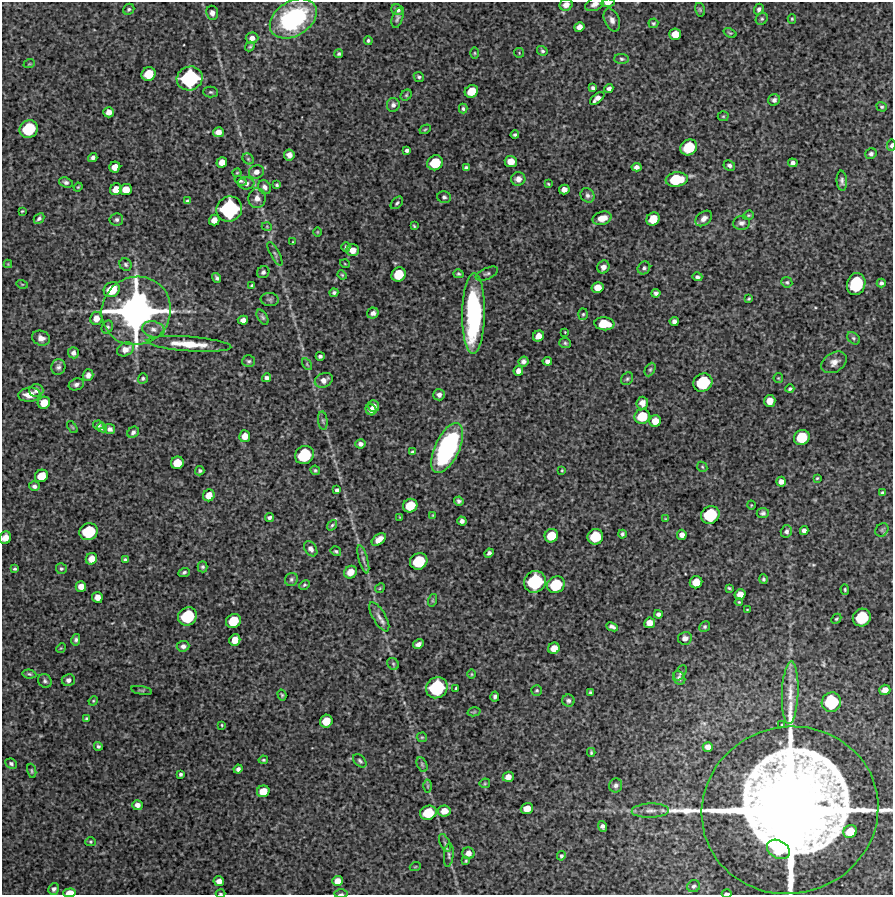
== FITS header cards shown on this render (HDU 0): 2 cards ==
NAXIS1  =                  891 /Length X axis
NAXIS2  =                  893 /Length Y axis

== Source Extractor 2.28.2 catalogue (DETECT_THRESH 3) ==
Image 891 x 893 px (HDU 0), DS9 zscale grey, 1 PNG px = 1 image px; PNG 895 x 897 px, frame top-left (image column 1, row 893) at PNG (2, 2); each listed source drawn as its Kron ellipse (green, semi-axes under 4 px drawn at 4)
Background 4610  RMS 290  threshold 858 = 3 sigma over >= 5 px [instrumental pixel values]
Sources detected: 319; all 319 listed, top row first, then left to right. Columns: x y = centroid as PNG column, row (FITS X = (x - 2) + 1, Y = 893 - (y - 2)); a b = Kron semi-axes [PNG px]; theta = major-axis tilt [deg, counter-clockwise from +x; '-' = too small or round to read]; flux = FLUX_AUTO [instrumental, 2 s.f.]
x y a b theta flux
608 3 7 3 5 9.5e+04
594 4 10 6 25 9.2e+04
566 5 6 5 - 1.2e+05
129 9 6 5 - 3.8e+04
759 9 6 4 68 5.1e+04
398 10 6 5 - 6.5e+04
700 10 7 5 -74 2.9e+04
212 13 7 6 - 9.8e+04
293 18 25 17 32 2.7e+06
397 18 10 5 73 5.2e+04
762 19 6 5 - 3.5e+04
792 19 5 4 - 2.2e+04
612 20 12 7 -67 1.1e+05
653 23 5 5 - 2.8e+04
579 27 5 4 - 1.2e+05
730 33 7 4 -21 2.5e+04
675 34 6 6 - 2.3e+05
252 38 6 5 - 9.6e+04
368 41 4 4 - 3.6e+04
250 47 5 3 - 3.1e+04
542 51 5 4 - 3.3e+04
475 53 5 3 - 2.0e+04
519 53 5 5 - 2.1e+04
339 54 4 4 - 3.5e+04
622 59 7 5 -3 4.0e+04
29 64 6 3 18 2.0e+04
149 74 7 6 - 3.9e+05
419 77 5 4 - 3.5e+04
190 78 13 11 23 1.7e+06
593 88 4 4 - 4.4e+04
609 88 4 4 - 6.1e+04
471 91 7 6 - 3.5e+05
211 92 7 5 -2 3.4e+04
406 95 6 5 - 3.1e+04
597 98 8 4 39 1.1e+05
774 100 6 5 - 6.2e+04
393 105 7 6 - 6.9e+04
882 107 5 4 - 3.0e+04
463 109 5 4 - 3.3e+04
109 112 5 5 - 1.1e+05
723 116 5 5 - 2.4e+04
29 129 9 8 - 8.8e+05
425 129 6 4 30 2.5e+04
218 132 5 5 - 1.2e+05
515 135 4 3 - 3.7e+04
891 145 6 4 80 4.6e+04
689 147 9 7 35 6.7e+05
407 151 4 4 - 4.9e+04
871 154 6 5 - 5.1e+04
289 155 5 5 - 9.9e+04
93 158 5 4 - 5.3e+04
248 159 6 5 - 2.9e+04
511 161 6 5 - 2.1e+05
222 162 5 5 - 1.6e+05
435 163 8 7 - 5.6e+05
793 163 5 4 - 6.0e+04
729 165 6 5 - 5.3e+04
115 167 5 5 - 1.7e+05
636 167 5 4 - 7.4e+04
466 168 4 4 - 5.3e+04
256 172 8 6 23 1.0e+05
237 173 4 4 - 2.0e+04
518 179 7 7 - 1.1e+05
677 179 11 7 8 7.6e+05
241 181 6 4 -22 3.0e+04
842 181 10 5 -85 6.4e+04
66 182 7 5 -19 4.9e+04
246 183 8 6 -2 7.5e+04
548 184 4 3 - 2.2e+04
277 185 4 3 - 3.0e+04
78 187 5 3 - 2.0e+04
265 187 7 6 - 6.9e+04
116 189 6 5 - 2.1e+05
564 189 5 5 - 1.1e+05
126 190 6 5 - 2.2e+05
587 195 7 6 - 6.0e+04
444 197 6 6 - 4.3e+04
257 198 10 8 86 1.2e+05
187 201 4 3 - 2.9e+04
397 203 7 5 46 3.3e+04
229 209 13 12 - 1.8e+06
22 211 3 2 - 1.8e+04
748 215 6 4 20 2.7e+04
39 218 6 4 44 4.3e+04
602 218 9 6 14 1.8e+05
704 218 9 6 39 1.1e+05
653 219 7 6 - 3.4e+05
116 220 7 6 - 5.4e+04
214 220 5 5 - 1.4e+05
741 223 8 7 - 7.2e+04
414 226 4 3 - 2.2e+04
267 227 5 3 - 1.6e+04
317 232 5 3 - 1.6e+04
292 242 3 2 - 1.2e+04
346 247 5 4 - 3.7e+04
353 250 6 6 - 1.5e+05
275 254 13 4 -62 4.3e+04
8 264 4 4 - 1.7e+04
126 264 6 5 - 3.9e+04
345 264 5 3 - 1.5e+04
603 267 6 6 - 1.0e+05
644 268 7 6 - 4.7e+04
263 272 6 5 - 4.6e+04
399 274 7 6 - 4.5e+05
458 274 5 4 - 2.6e+04
487 274 12 5 24 5.7e+04
342 275 5 4 - 2.3e+04
697 277 5 4 - 4.6e+04
217 278 5 3 - 4.1e+04
787 282 5 5 - 2.9e+04
881 283 4 4 - 4.5e+04
22 284 5 3 - 1.9e+04
856 284 11 9 73 1.2e+06
252 285 4 3 - 2.8e+04
598 287 6 5 - 1.9e+05
112 290 8 7 - 4.9e+05
334 293 4 4 - 4.2e+04
656 293 4 4 - 4.8e+04
270 299 9 6 -8 4.9e+04
749 299 4 3 - 2.4e+04
136 311 35 34 - 7.6e+06
373 313 6 5 - 8.5e+04
473 313 40 11 89 3.0e+06
583 314 5 5 - 3.0e+04
263 317 8 4 -57 4.0e+04
96 318 7 6 - 1.5e+05
243 320 5 4 - 9.2e+04
674 321 4 4 - 6.3e+04
604 324 10 6 -5 4.6e+05
107 327 7 5 61 4.0e+04
153 329 11 8 -15 1.1e+05
565 332 3 2 - 1.4e+04
538 336 6 5 - 1.6e+05
41 338 9 7 -21 1.1e+05
854 338 7 5 -41 4.0e+04
565 343 6 5 - 3.3e+04
189 344 42 7 -4 5.1e+05
125 349 9 6 25 1.4e+05
73 353 5 5 - 7.7e+04
320 356 4 4 - 4.4e+04
249 361 6 6 - 3.8e+04
523 361 5 4 - 6.9e+04
547 361 5 4 - 7.2e+04
834 362 14 9 32 1.4e+05
307 364 6 4 -57 2.6e+04
58 367 8 7 - 6.2e+04
650 369 7 5 63 3.6e+04
518 371 5 4 - 9.5e+04
88 375 6 5 - 7.8e+04
143 378 5 5 - 3.4e+04
267 378 4 4 - 5.7e+04
778 378 5 4 - 2.0e+04
627 379 7 5 56 3.6e+04
324 380 9 7 25 1.1e+05
703 383 10 9 - 9.9e+05
76 384 8 6 21 6.1e+04
790 389 4 3 - 3.6e+04
36 391 7 6 - 7.1e+04
29 395 11 7 5 1.9e+05
439 395 6 5 - 7.6e+04
770 401 6 5 - 2.0e+05
44 403 6 6 - 2.5e+05
642 403 6 5 - 1.1e+05
374 406 6 5 - 9.5e+04
371 410 6 5 - 9.9e+04
642 416 8 7 - 5.1e+05
323 421 9 4 -84 3.6e+04
655 421 6 5 - 2.0e+05
98 425 5 4 - 4.5e+04
72 427 7 3 -53 1.9e+04
102 428 5 4 - 4.1e+04
110 429 5 5 - 5.6e+04
133 432 6 5 - 5.7e+04
245 436 6 5 - 1.6e+05
802 438 8 7 - 5.9e+05
360 444 5 4 - 6.9e+04
447 448 27 12 65 3.5e+06
412 452 3 3 - 3.0e+04
304 455 10 8 40 9.5e+05
177 463 6 6 - 3.1e+05
702 467 6 4 -46 2.7e+04
315 470 5 4 - 2.9e+04
562 470 4 3 - 1.8e+04
200 471 4 4 - 3.0e+04
41 476 7 6 - 3.1e+05
817 478 4 3 - 2.1e+04
781 482 5 5 - 1.0e+05
34 486 5 4 - 6.1e+04
337 490 4 3 - 4.3e+04
882 493 4 3 - 3.9e+04
209 495 6 5 - 1.9e+05
459 501 4 4 - 5.1e+04
751 505 4 3 - 1.4e+04
410 506 7 6 - 4.2e+05
763 513 6 5 - 4.3e+04
433 515 4 3 - 1.9e+04
710 515 9 8 - 9.1e+05
269 517 5 4 - 4.7e+04
400 517 4 2 - 1.4e+04
665 519 4 4 - 1.7e+04
462 521 4 4 - 6.7e+04
332 525 6 4 53 2.8e+04
804 530 4 4 - 7.0e+04
882 530 7 6 - 4.0e+04
786 531 6 5 - 5.6e+04
89 532 9 8 - 8.4e+05
622 534 4 3 - 3.9e+04
682 535 5 5 - 9.6e+04
551 536 7 6 - 3.9e+05
595 537 8 7 - 6.0e+05
5 538 6 5 - 1.4e+05
379 539 8 5 37 1.6e+05
311 549 8 6 -55 7.6e+04
336 551 5 4 - 3.1e+04
489 553 5 4 - 5.7e+04
91 559 6 5 - 1.8e+05
363 559 15 4 -74 6.8e+04
125 560 4 3 - 3.5e+04
419 561 9 8 - 7.7e+05
203 567 5 5 - 3.9e+04
15 569 4 3 - 2.9e+04
61 569 5 5 - 3.4e+04
184 572 5 4 - 3.7e+04
350 572 7 6 - 1.8e+05
291 579 7 6 - 4.1e+04
763 579 5 4 - 3.7e+04
535 582 11 10 - 1.3e+06
696 582 6 6 - 2.8e+05
304 585 5 3 - 2.7e+04
556 585 9 8 - 7.6e+05
81 586 5 5 - 1.5e+05
380 588 5 4 - 2.0e+04
729 588 3 3 - 2.3e+04
845 589 5 3 - 2.1e+04
740 594 5 5 - 1.7e+05
97 597 5 5 - 1.6e+05
433 600 6 4 72 2.6e+04
739 602 4 4 - 2.0e+04
747 609 3 2 - 1.3e+04
658 614 4 4 - 5.4e+04
187 616 10 8 34 9.5e+05
379 617 16 6 -59 1.1e+05
862 617 9 8 - 8.7e+05
836 619 5 4 - 2.6e+04
233 621 8 6 40 4.8e+05
650 623 5 5 - 1.5e+05
612 627 6 4 -25 5.7e+04
705 627 5 5 - 3.7e+04
685 638 7 6 - 8.1e+04
76 640 6 4 77 4.2e+04
235 640 6 5 - 2.0e+05
418 644 5 4 - 7.6e+04
183 646 6 5 - 6.2e+04
61 648 5 4 - 2.0e+04
554 648 6 5 - 1.8e+05
393 664 6 5 - 3.3e+04
680 673 8 5 55 4.4e+04
29 674 7 4 -8 3.3e+04
471 674 5 3 - 1.7e+04
679 678 7 6 - 5.6e+04
68 680 7 6 - 7.9e+04
45 681 7 6 - 4.7e+04
437 688 11 10 - 1.3e+06
456 688 3 3 - 2.3e+04
141 690 10 3 -10 2.7e+04
537 690 5 5 - 3.1e+04
885 690 5 5 - 1.4e+05
590 692 3 3 - 3.0e+04
790 693 31 8 88 3.0e+05
282 695 5 4 - 2.7e+04
495 696 5 4 - 4.7e+04
93 701 5 4 - 2.2e+04
568 701 6 6 - 4.7e+04
831 702 10 9 - 1.0e+06
474 712 6 4 15 2.3e+04
87 719 4 4 - 3.4e+04
326 721 6 6 - 3.1e+05
222 725 3 3 - 1.9e+04
782 725 3 2 - 2.1e+04
422 737 5 4 - 2.3e+04
98 746 4 4 - 3.2e+04
708 747 5 5 - 1.1e+05
591 752 4 3 - 2.7e+04
263 760 5 3 - 2.6e+04
360 761 8 5 -45 3.7e+04
11 764 6 5 - 4.7e+04
422 764 7 5 -64 3.6e+04
238 769 4 4 - 5.8e+04
32 771 7 4 -78 2.8e+04
180 774 4 4 - 3.7e+04
508 777 5 5 - 1.3e+05
485 783 5 5 - 2.1e+04
616 785 7 6 - 6.2e+04
428 786 6 4 89 2.6e+04
263 791 6 5 - 2.7e+05
137 805 5 5 - 9.0e+04
527 809 6 5 - 2.1e+05
790 810 89 83 16 3.6e+07
444 811 6 5 - 1.9e+05
650 811 18 7 2 1.4e+05
428 813 8 7 - 5.5e+05
602 826 5 4 - 6.5e+04
850 831 7 6 - 3.4e+05
90 842 5 4 - 2.4e+04
445 843 10 5 -66 4.8e+04
778 849 12 8 -30 6.4e+05
468 853 6 6 - 1.2e+05
449 855 12 4 84 5.5e+04
561 856 5 4 - 3.4e+04
466 861 4 3 - 1.9e+04
415 867 5 3 - 1.7e+04
219 881 5 5 - 1.1e+05
337 881 5 5 - 1.4e+05
694 886 6 6 - 4.6e+04
54 889 6 5 - 5.0e+04
70 893 6 4 2 1.9e+05
220 893 5 2 - 1.7e+04
727 893 5 2 - 4.8e+04
341 894 6 3 1 2.3e+04
At the frame edge (FLAGS 8, measured only in part): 9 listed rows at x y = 608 3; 594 4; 566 5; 891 145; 5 538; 70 893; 220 893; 727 893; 341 894